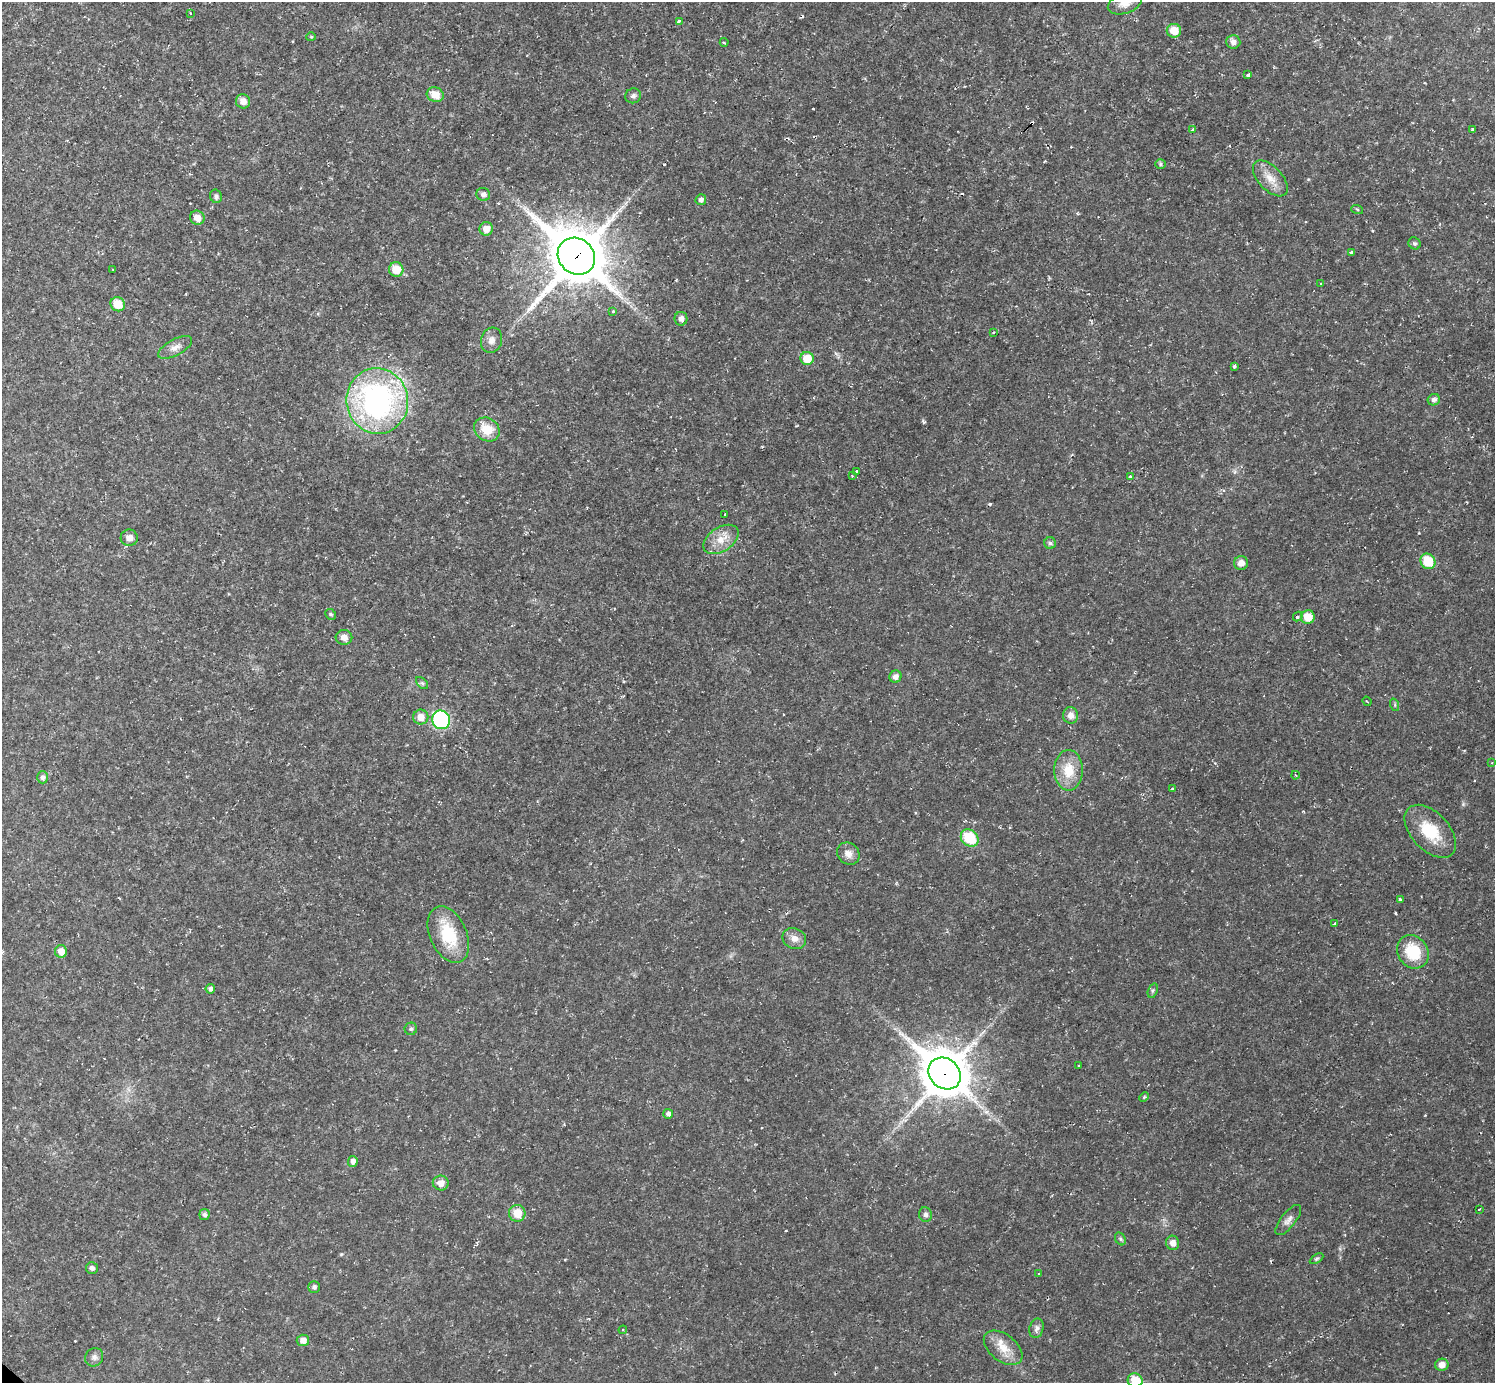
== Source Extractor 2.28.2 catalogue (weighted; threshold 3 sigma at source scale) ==
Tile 10 of 4 x 4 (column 2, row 3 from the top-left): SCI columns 1494-2986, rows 1535-2915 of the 5971 x 5973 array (HDU 1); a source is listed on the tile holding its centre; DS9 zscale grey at full resolution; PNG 1497 x 1385 px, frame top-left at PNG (2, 2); each listed source drawn as its Kron ellipse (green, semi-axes under 4 px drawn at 4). Shown black and unused: <1% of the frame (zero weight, under 2 of 3 exposures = <1% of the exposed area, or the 3 px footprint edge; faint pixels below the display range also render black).
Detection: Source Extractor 2.28.2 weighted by HDU 2 'WHT'; one run over the whole footprint, this tile lists its part. Background 0.0316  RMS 0.0069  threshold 0.031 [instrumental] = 3 sigma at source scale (4.5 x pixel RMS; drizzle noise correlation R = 1.50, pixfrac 1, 0.05/0.05 arcsec/px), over >= 5 px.
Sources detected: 110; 10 cosmic-ray / hot-pixel residue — neither listed nor drawn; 1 inside a brighter listed object's ellipse — not listed separately; the other 99 listed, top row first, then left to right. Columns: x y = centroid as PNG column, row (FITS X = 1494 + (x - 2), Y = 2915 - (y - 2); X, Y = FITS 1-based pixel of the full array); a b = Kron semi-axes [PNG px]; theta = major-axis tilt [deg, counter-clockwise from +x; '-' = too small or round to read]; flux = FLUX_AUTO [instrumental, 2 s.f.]
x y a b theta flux
1125 3 18 10 19 7
190 13 4 3 - 0.67
679 21 4 3 - 2.6
1174 31 7 7 - 10
311 37 5 4 - 0.75
724 42 4 2 - 0.6
1233 42 7 6 - 3.6
1248 75 3 3 - 10
435 95 8 7 - 9.1
633 96 8 7 - 2.1
243 101 7 7 - 5.2
1472 129 4 3 - 2.5
1193 130 4 3 - 14
1160 164 5 5 - 1.2
1270 178 22 12 -46 9.9
483 194 7 6 - 3
216 196 7 6 - 2
701 200 5 5 - 2.5
1357 209 6 3 -19 0.77
197 218 7 7 - 6.1
486 229 7 6 - 6.9
1414 243 6 5 - 1.3
1351 252 3 3 - 2.9
576 256 20 17 -42 4300
396 269 7 7 - 12
113 270 3 2 - 0.55
1321 283 2 2 - 0.76
118 304 7 7 - 13
613 311 3 3 - 2.6
681 319 7 6 - 3.3
994 332 3 3 - 1.6
491 340 13 10 72 4.6
175 347 19 8 28 5.3
807 358 6 6 - 13
1234 366 4 3 - 3.1
1434 400 6 5 - 2.4
377 401 33 31 -79 170
487 429 13 11 -34 15
857 471 3 3 - 1.5
852 476 3 3 - 1.9
1130 477 4 3 - 1.6
725 514 3 3 - 1.1
129 538 8 8 - 4.7
721 539 19 12 34 11
1050 543 6 5 - 1.5
1428 561 8 7 - 19
1241 563 7 7 - 4.3
331 614 6 5 - 1.2
1298 616 5 3 - 9.3
1308 617 7 7 - 11
344 637 8 7 - 4.4
895 677 6 6 - 3.3
422 683 7 4 -44 1.2
1367 701 5 2 - 0.6
1395 705 6 4 -72 1
1071 715 8 7 - 4.4
421 717 7 7 - 6.6
441 720 9 9 - 76
1492 763 3 2 - 1.2
1069 770 20 14 90 17
1295 775 4 3 - 0.56
43 777 6 5 - 2.2
1172 789 3 3 - 1.6
1430 831 32 19 -47 26
970 838 9 8 - 26
848 854 12 10 -41 5
1400 900 3 3 - 3.7
1335 924 3 3 - 4.9
448 935 30 18 -66 30
794 938 12 10 -21 5.2
61 951 6 6 - 6
1413 952 17 15 -54 26
210 989 5 4 - 2.6
1153 991 7 4 71 1.3
411 1029 6 6 - 1.5
1078 1066 2 2 - 0.65
945 1073 17 14 -43 2700
1144 1097 5 4 - 0.87
668 1114 5 5 - 2.8
353 1161 5 5 - 3.1
441 1183 8 7 - 5
1479 1209 3 2 - 1.5
517 1213 8 8 - 11
204 1214 5 5 - 1.9
925 1215 7 6 - 2.3
1288 1220 18 7 52 3.9
1120 1239 7 5 -60 1.2
1173 1243 7 6 - 4.2
1316 1259 7 4 31 1.1
92 1268 6 6 - 2.1
1039 1274 3 2 - 0.52
314 1287 6 6 - 1.9
1036 1328 10 7 76 2.7
623 1330 4 4 - 0.85
303 1340 6 6 - 4.4
1003 1348 22 13 -38 12
94 1357 9 8 - 2.8
1442 1365 7 6 - 5.2
1135 1380 7 7 - 15
Overlapping masked pixels (flux is a lower limit): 2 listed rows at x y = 576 256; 945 1073
Isophote crosses this tile's border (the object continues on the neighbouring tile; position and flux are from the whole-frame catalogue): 2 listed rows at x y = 1125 3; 1135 1380